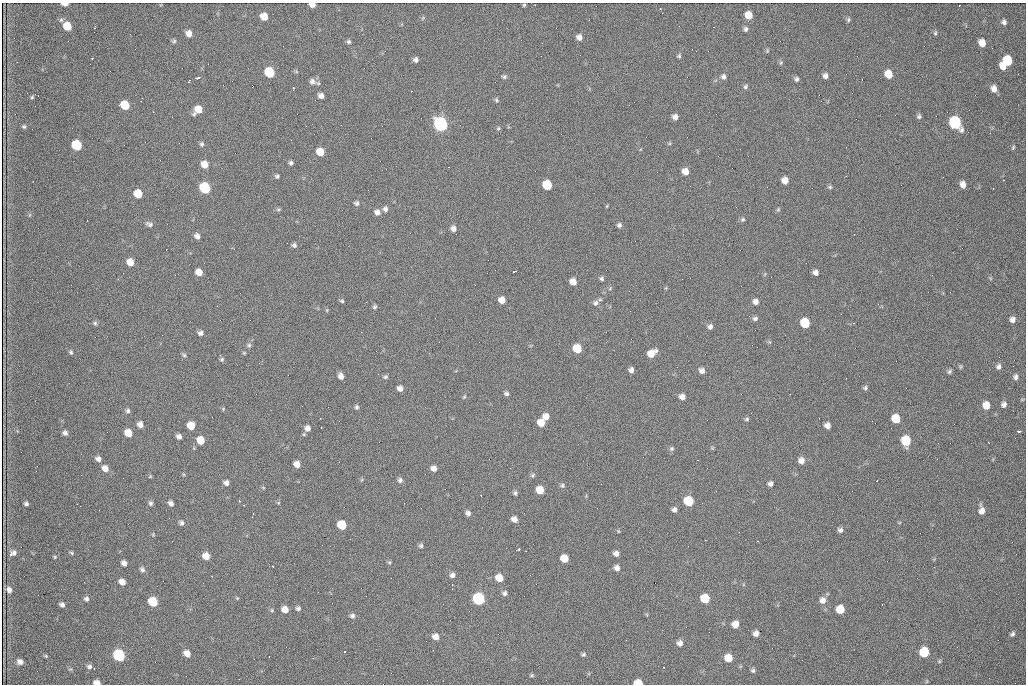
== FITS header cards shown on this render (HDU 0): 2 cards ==
NAXIS1  =                 1024 /fastest changing axis
NAXIS2  =                  682 /next to fastest changing axis

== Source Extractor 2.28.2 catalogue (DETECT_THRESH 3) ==
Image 1024 x 682 px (HDU 0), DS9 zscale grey, 1 PNG px = 1 image px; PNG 1028 x 686 px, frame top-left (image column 1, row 682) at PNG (2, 3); no overlay
Background 2050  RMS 31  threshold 92.2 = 3 sigma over >= 5 px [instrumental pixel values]
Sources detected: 222; all 222 listed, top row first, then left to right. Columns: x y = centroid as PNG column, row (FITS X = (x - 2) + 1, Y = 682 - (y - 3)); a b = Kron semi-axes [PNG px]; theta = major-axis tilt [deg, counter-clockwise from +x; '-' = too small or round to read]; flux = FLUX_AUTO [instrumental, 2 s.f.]
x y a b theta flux
65 4 6 3 0 16000
312 5 5 4 - 12000
524 5 4 3 - 2300
535 5 2 2 - 1100
959 5 2 2 - 2300
660 8 2 2 - 1700
749 15 7 6 - 28000
264 17 6 6 - 26000
848 20 6 5 - 3800
1004 22 5 5 - 6300
67 26 7 6 - 41000
94 28 3 2 - 4000
746 29 7 6 - 5300
189 33 6 6 - 14000
935 33 6 5 - 3200
579 37 7 6 - 9900
174 41 6 5 - 3700
349 42 6 5 - 4000
982 43 7 6 - 22000
767 51 6 4 80 2500
679 56 6 5 - 3300
92 58 3 2 - 5500
416 60 5 5 - 6300
1007 61 7 7 - 81000
781 63 7 5 69 3400
1003 67 7 6 - 18000
269 72 7 6 - 100000
888 74 7 6 - 35000
825 76 6 6 - 7700
504 77 6 4 -2 4000
723 77 7 7 - 6500
198 78 4 3 - 5400
796 79 6 5 - 5100
312 81 9 8 - 9300
189 82 3 2 - 6900
745 87 7 5 47 4000
293 88 3 3 - 3900
994 89 7 6 - 13000
412 91 2 2 - 1200
321 96 6 5 - 10000
32 97 5 5 - 2800
496 100 6 5 - 3400
821 101 2 2 - 970
125 105 7 6 - 62000
198 110 8 6 45 30000
153 112 2 2 - 1100
919 116 6 6 - 4600
675 117 6 6 - 9300
955 123 8 7 - 290000
441 124 7 7 - 550000
24 127 5 5 - 3300
498 128 6 5 - 2900
670 143 6 4 71 2300
202 144 7 6 - 4500
76 145 7 6 - 110000
1013 147 6 4 64 2900
320 152 6 6 - 34000
291 163 4 4 - 4600
204 164 7 6 - 23000
449 167 2 2 - 920
685 171 6 6 - 19000
277 176 5 5 - 4000
785 180 6 6 - 17000
547 185 7 6 - 79000
963 185 6 5 - 14000
830 187 6 5 - 3500
205 188 7 6 - 170000
138 194 7 6 - 40000
356 203 6 6 - 5100
607 206 5 3 - 1900
278 209 6 4 0 3200
385 209 7 6 - 6800
778 209 6 5 - 2800
377 212 7 6 - 9700
743 219 6 6 - 4000
149 224 10 6 -24 6300
619 225 6 6 - 5200
453 229 6 6 - 9300
197 236 6 5 - 8500
294 245 6 6 - 5300
130 262 6 6 - 23000
199 272 6 5 - 21000
514 272 4 2 - 5300
816 272 5 5 - 8200
602 278 6 5 - 4300
573 282 6 5 - 18000
502 300 6 6 - 18000
342 301 5 4 - 2900
756 302 6 6 - 9100
596 303 8 7 - 7400
374 307 6 5 - 3800
327 310 5 3 - 2000
755 318 6 5 - 5000
1012 319 6 6 - 9500
95 323 6 5 - 3800
805 323 7 6 - 81000
853 323 3 2 - 1200
710 327 6 6 - 6500
200 333 6 5 - 6800
249 345 6 5 - 4200
577 348 7 6 - 56000
71 352 6 4 -59 3400
244 353 5 4 - 2200
651 353 8 6 36 25000
184 355 6 5 - 3700
222 359 7 6 - 3900
999 366 7 6 - 6500
1013 366 2 2 - 1800
631 370 5 4 - 7600
702 371 6 6 - 9100
949 371 6 5 - 4200
341 376 6 5 - 11000
385 377 6 5 - 3500
1015 377 7 5 -89 5900
400 388 6 5 - 9700
865 388 6 5 - 4100
506 394 6 5 - 4600
464 397 6 3 45 2300
682 397 7 6 - 11000
1004 404 6 5 - 7600
986 405 7 6 - 25000
357 407 6 5 - 4000
223 409 5 4 - 2000
128 411 7 6 - 5100
546 416 6 6 - 16000
896 418 6 6 - 48000
747 419 6 4 16 3200
541 423 6 6 - 29000
140 424 6 6 - 11000
827 425 5 5 - 11000
191 426 6 6 - 29000
307 428 7 7 - 10000
1019 431 4 2 - 4200
65 433 6 5 - 6500
128 433 6 6 - 29000
179 436 5 4 - 8200
200 440 6 6 - 36000
906 441 7 6 - 90000
672 449 6 6 - 4200
98 459 6 5 - 8700
698 460 3 2 - 2600
801 460 7 6 - 12000
297 464 6 5 - 16000
105 468 7 6 - 14000
434 468 6 5 - 11000
533 475 6 6 - 4100
150 476 5 4 - 2200
400 480 6 6 - 5800
877 481 2 2 - 1100
226 483 5 5 - 7900
770 484 5 5 - 6500
562 485 6 5 - 4100
263 487 6 3 -20 2000
540 490 6 6 - 40000
515 493 6 4 -78 4200
239 501 3 2 - 2500
688 501 7 6 - 90000
150 503 6 5 - 4700
171 503 5 4 - 8100
26 504 4 4 - 4800
80 506 2 2 - 1100
99 510 2 2 - 980
674 510 5 5 - 7100
982 510 9 6 -86 13000
468 513 6 5 - 6600
514 519 6 5 - 12000
181 523 7 6 - 5500
342 525 7 6 - 68000
840 530 6 6 - 6200
618 531 5 4 - 2100
153 534 5 3 - 2000
421 546 6 5 - 4200
519 549 3 2 - 5700
71 553 6 4 -24 2900
12 554 7 4 35 12000
616 554 5 5 - 9200
206 556 6 6 - 23000
55 557 4 4 - 2300
564 558 6 6 - 35000
389 562 5 5 - 2700
124 563 5 5 - 8900
272 566 2 2 - 1600
617 568 6 6 - 9800
142 569 7 5 -36 5700
452 575 7 6 - 6700
499 578 6 6 - 30000
122 582 6 5 - 15000
452 584 2 2 - 1300
9 590 6 5 - 8700
504 593 6 6 - 5400
237 598 4 4 - 2000
705 598 6 6 - 65000
86 599 6 6 - 5500
478 599 7 6 - 270000
823 600 8 7 - 12000
153 602 7 6 - 72000
62 604 5 4 - 6500
298 608 6 5 - 5100
285 609 6 5 - 17000
840 609 6 6 - 45000
272 610 5 4 - 2700
352 616 7 6 - 5500
735 624 7 6 - 17000
756 633 5 5 - 10000
1012 634 6 4 56 4900
436 637 6 6 - 15000
680 643 6 6 - 10000
344 651 2 2 - 2200
924 652 7 6 - 95000
187 653 6 5 - 17000
583 654 6 5 - 3700
119 655 7 6 - 240000
46 656 5 4 - 2500
269 656 2 2 - 4700
728 658 6 6 - 33000
20 662 6 5 - 9700
89 666 7 6 - 6400
664 667 2 2 - 1400
753 670 5 5 - 4200
532 675 5 4 - 2600
97 683 6 4 -10 14000
638 683 7 4 -2 39000
At the frame edge (FLAGS 8, measured only in part): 4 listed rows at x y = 65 4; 312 5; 97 683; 638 683